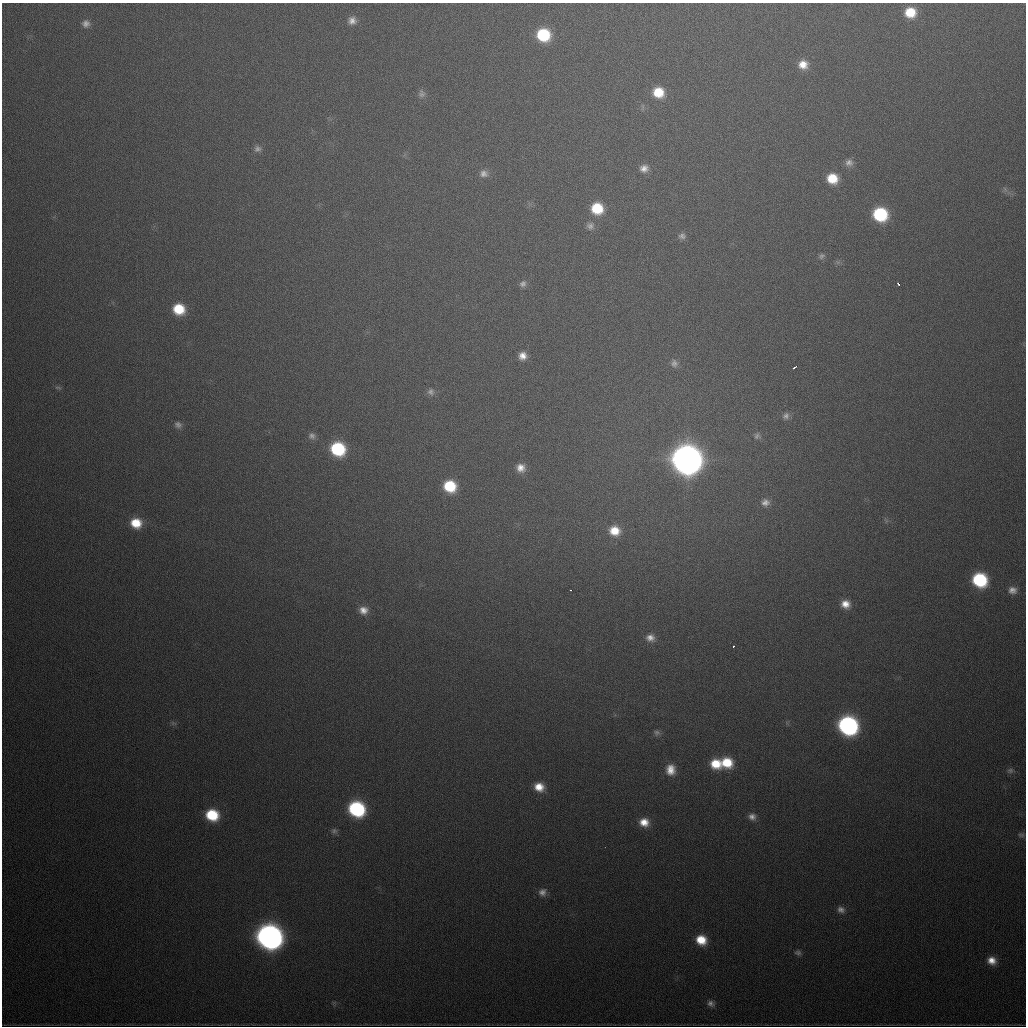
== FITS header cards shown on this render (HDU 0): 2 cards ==
NAXIS1  =                 1024
NAXIS2  =                 1024

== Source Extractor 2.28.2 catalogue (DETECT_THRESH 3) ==
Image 1024 x 1024 px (HDU 0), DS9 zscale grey, 1 PNG px = 1 image px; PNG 1028 x 1028 px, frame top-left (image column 1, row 1024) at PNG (2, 3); no overlay
Background 566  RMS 19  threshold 55.6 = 3 sigma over >= 5 px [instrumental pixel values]
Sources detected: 66; all 66 listed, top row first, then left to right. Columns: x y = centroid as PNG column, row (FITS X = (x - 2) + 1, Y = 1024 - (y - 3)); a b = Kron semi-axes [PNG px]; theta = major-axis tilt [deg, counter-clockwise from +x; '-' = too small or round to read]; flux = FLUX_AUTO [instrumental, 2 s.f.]
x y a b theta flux
910 12 11 10 - 3.2e+04
352 21 9 9 - 8.3e+03
86 24 9 9 - 6.6e+03
543 35 11 10 - 7.6e+04
803 64 11 10 - 1.6e+04
658 92 12 11 - 3.3e+04
422 94 11 9 -81 5.4e+03
257 149 9 8 - 5.3e+03
849 163 11 9 1 7.4e+03
644 168 11 9 2 9.3e+03
484 173 11 10 - 7.9e+03
832 178 11 10 - 3.2e+04
1005 189 8 5 -59 3.9e+03
597 208 11 11 - 4.8e+04
880 214 11 10 - 1.1e+05
590 226 11 10 - 6.9e+03
682 236 10 8 3 5.1e+03
822 256 9 7 30 3.6e+03
523 284 9 8 - 5.2e+03
898 284 3 3 - 1.4e+04
179 309 11 10 - 4.1e+04
522 356 9 9 - 1.1e+04
674 363 11 9 -81 6.2e+03
795 367 4 2 - 4.1e+03
58 388 10 4 -5 2.4e+03
431 392 10 9 - 5.9e+03
786 416 9 8 - 5.5e+03
178 425 10 8 -29 5.3e+03
312 436 10 9 - 5.7e+03
757 436 9 9 - 4.6e+03
338 449 12 10 -28 1.0e+05
687 460 14 13 - 2.7e+06
521 468 10 9 - 1.2e+04
450 486 11 10 - 5.6e+04
765 502 11 10 - 9.1e+03
886 521 8 4 -64 2.3e+03
136 523 12 11 - 3.1e+04
614 531 12 10 -15 2.4e+04
980 580 11 10 - 1.1e+05
571 590 3 2 - 2.2e+03
1012 590 10 9 - 8.3e+03
845 604 11 10 - 1.5e+04
363 610 11 10 - 1.2e+04
650 638 11 10 - 9.7e+03
733 646 3 2 - 1.6e+03
173 723 9 5 -22 2.8e+03
848 726 12 11 - 4.0e+05
657 733 9 8 - 4.3e+03
727 762 12 11 - 3.7e+04
716 764 11 10 - 3.0e+04
671 770 12 10 89 1.7e+04
1010 770 8 7 - 3.8e+03
539 787 11 9 -19 1.9e+04
356 809 12 10 -26 1.8e+05
212 815 12 10 -17 5.7e+04
752 817 10 9 - 7.5e+03
644 822 11 9 -16 1.7e+04
334 831 8 7 - 3.7e+03
1021 835 9 5 -7 2.9e+03
542 892 10 10 - 7.6e+03
841 910 10 8 -20 6.7e+03
269 937 14 12 -27 1.3e+06
701 940 10 9 - 2.9e+04
798 953 9 7 -17 3.9e+03
992 960 11 9 -26 1.4e+04
711 1003 10 8 -23 6.0e+03